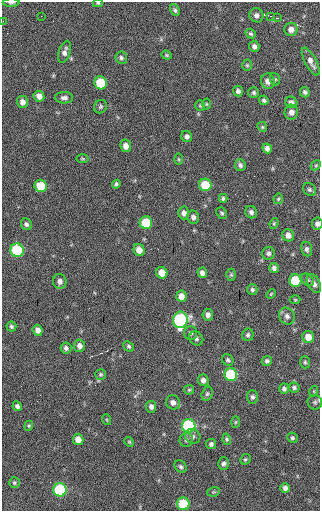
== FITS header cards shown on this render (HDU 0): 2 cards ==
NAXIS1  =                  318 / Axis length
NAXIS2  =                  509 / Axis length

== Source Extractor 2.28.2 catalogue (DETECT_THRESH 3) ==
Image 318 x 509 px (HDU 0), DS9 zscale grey, 1 PNG px = 1 image px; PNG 322 x 513 px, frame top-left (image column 1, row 509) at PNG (2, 2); each listed source drawn as its Kron ellipse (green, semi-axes under 4 px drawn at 4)
Background 40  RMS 7.3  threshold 22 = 3 sigma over >= 5 px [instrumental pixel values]
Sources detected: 117; all 117 listed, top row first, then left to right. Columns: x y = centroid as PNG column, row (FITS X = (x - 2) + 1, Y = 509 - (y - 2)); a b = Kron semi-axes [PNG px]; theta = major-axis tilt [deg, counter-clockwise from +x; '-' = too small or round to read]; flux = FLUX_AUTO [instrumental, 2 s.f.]
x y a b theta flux
11 3 8 3 0 1100
98 3 5 4 - 580
175 10 6 4 -61 1000
256 15 7 7 - 2000
41 16 3 2 - 540
270 16 4 4 - 690
277 18 3 2 - 1100
3 21 2 2 - 290
291 29 6 6 - 2500
251 34 5 4 - 800
254 46 6 5 - 1600
65 52 11 6 72 2200
167 55 5 4 - 600
121 58 6 6 - 1100
311 61 15 5 -62 2700
247 65 6 4 -88 630
275 79 6 5 - 780
268 81 7 7 - 2800
101 83 6 6 - 20000
238 91 5 5 - 1300
254 92 5 5 - 990
305 92 5 5 - 1100
39 96 5 5 - 2800
64 98 9 5 -1 1700
264 100 5 4 - 1000
22 102 6 5 - 2500
291 102 6 5 - 1600
206 104 5 3 - 500
200 105 5 5 - 690
100 107 7 6 - 980
291 112 7 6 - 2600
262 127 5 4 - 630
187 136 5 5 - 1400
126 146 6 5 - 3100
267 148 5 4 - 2000
83 158 6 3 0 560
179 159 6 4 -88 600
240 165 6 5 - 1300
316 165 6 4 45 680
116 184 4 4 - 990
205 185 6 6 - 16000
41 186 6 6 - 14000
309 189 7 6 - 1100
223 198 4 3 - 870
278 199 5 5 - 700
251 212 6 6 - 1400
184 213 6 5 - 2000
222 213 6 5 - 800
193 217 6 6 - 1600
146 223 6 6 - 18000
274 223 5 4 - 610
26 224 6 5 - 1200
317 224 6 5 - 1600
288 235 6 5 - 2700
307 249 7 5 -80 1400
17 250 7 6 - 42000
139 250 6 5 - 3600
268 253 6 6 - 1400
274 268 5 4 - 1400
162 273 6 5 - 6500
202 273 5 4 - 1900
231 275 6 5 - 700
295 280 6 6 - 20000
307 280 7 5 -42 1000
60 281 7 6 - 2000
314 283 10 6 -62 1900
252 290 5 5 - 1000
271 294 5 3 - 510
181 296 5 5 - 3300
295 300 5 3 - 440
208 315 6 5 - 2000
287 316 9 7 -56 2000
180 320 8 7 - 70000
11 326 5 5 - 990
38 330 5 5 - 2500
191 333 7 6 - 1100
248 335 6 5 - 1100
308 337 6 6 - 5000
196 338 7 6 - 1400
79 346 6 5 - 2000
129 346 6 4 -40 870
66 348 5 5 - 1400
228 360 6 5 - 1000
267 361 5 5 - 1100
305 362 6 5 - 830
101 374 5 5 - 730
231 375 6 6 - 31000
203 380 6 5 - 1800
294 387 5 5 - 980
284 389 5 5 - 1300
189 390 5 5 - 650
314 391 5 3 - 460
207 394 7 5 73 870
252 397 6 5 - 1200
173 402 7 6 - 2400
315 402 7 7 - 1100
17 406 5 4 - 1500
151 407 6 5 - 1700
107 420 5 3 - 450
235 422 6 4 88 600
29 426 5 4 - 590
189 426 7 6 - 65000
193 436 8 7 - 1600
292 438 5 5 - 880
78 439 6 5 - 4300
227 439 5 4 - 810
186 440 7 6 - 1300
129 442 5 4 - 540
211 444 5 5 - 1100
245 459 6 4 42 680
223 463 6 5 - 1200
181 467 7 5 -44 1000
14 483 5 5 - 790
285 488 5 4 - 1600
60 490 6 6 - 42000
213 492 6 4 10 600
183 504 6 6 - 19000
At the frame edge (FLAGS 8, measured only in part): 5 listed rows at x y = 11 3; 98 3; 3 21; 317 224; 315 402